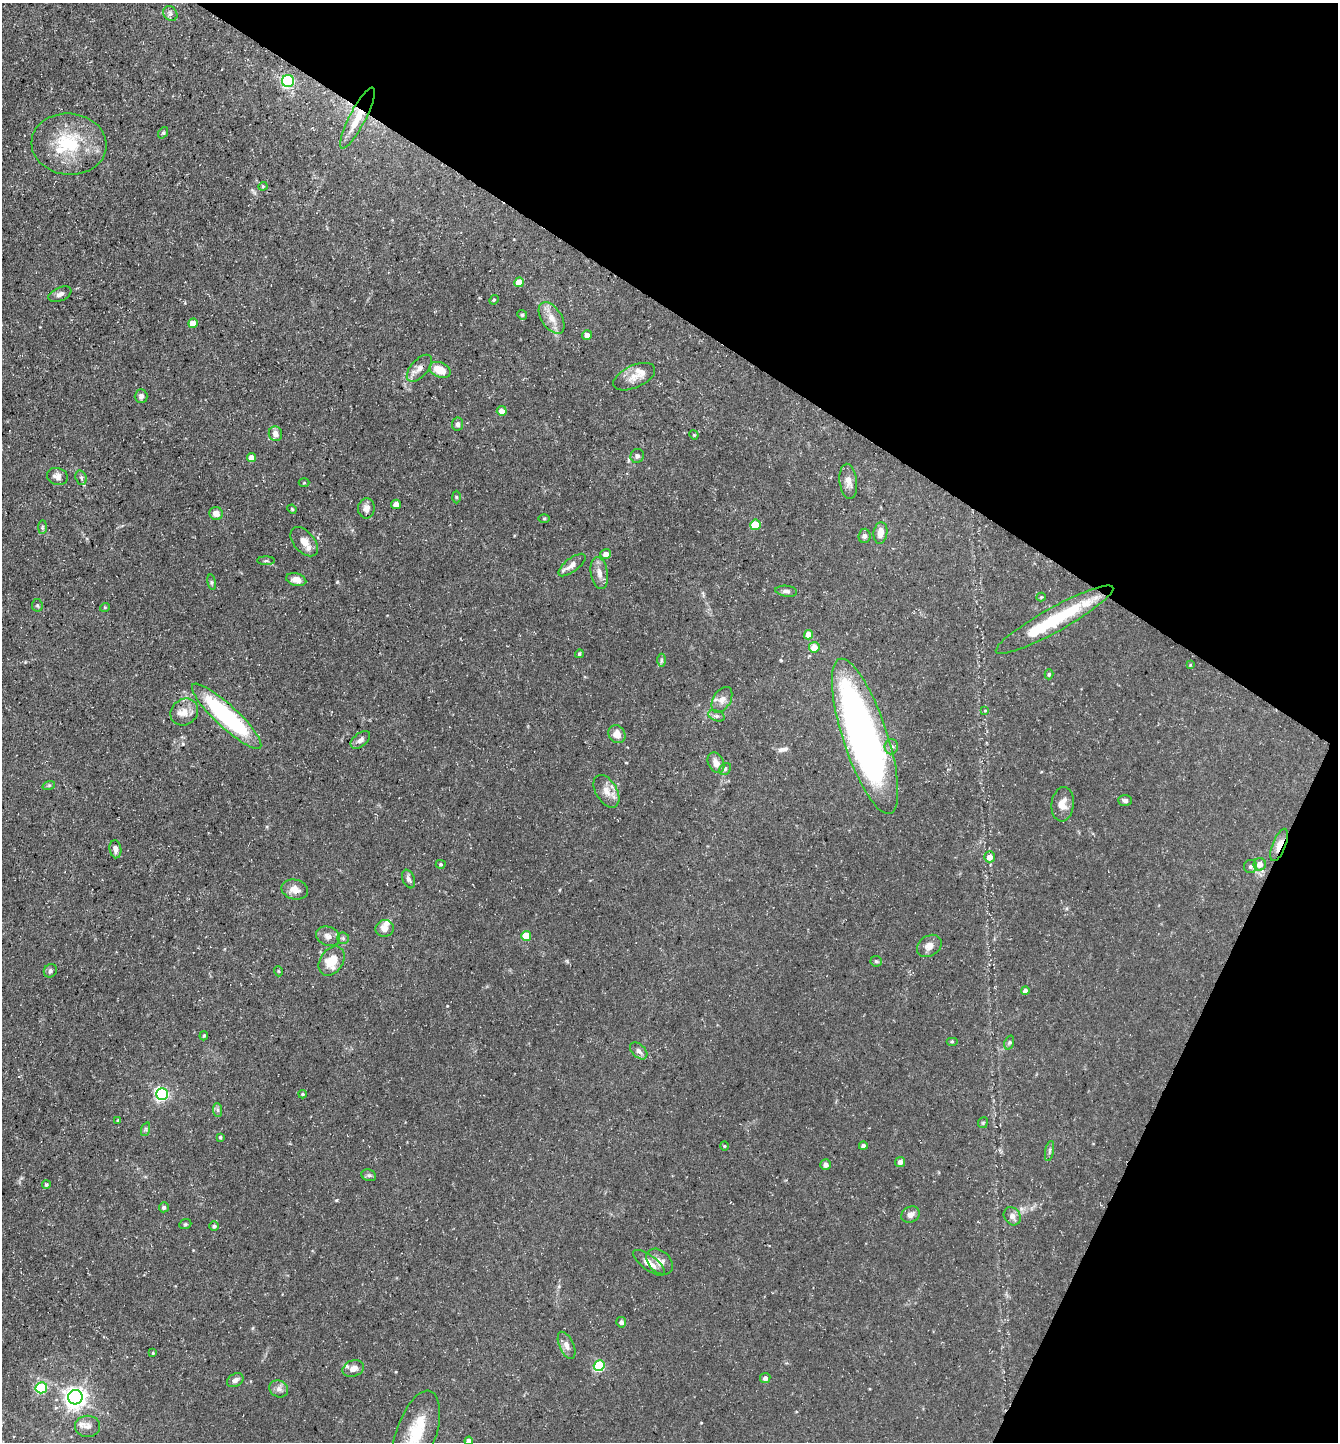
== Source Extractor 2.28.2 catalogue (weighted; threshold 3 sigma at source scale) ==
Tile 8 of 4 x 4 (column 4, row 2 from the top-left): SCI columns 4151-5486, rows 2881-4320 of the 5770 x 5760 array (HDU 1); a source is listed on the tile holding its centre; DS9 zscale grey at full resolution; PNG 1340 x 1444 px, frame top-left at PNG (2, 3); each listed source drawn as its Kron ellipse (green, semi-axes under 4 px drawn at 4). Shown black and unused: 28% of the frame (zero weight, under 3 of 5 exposures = <1% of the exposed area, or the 3 px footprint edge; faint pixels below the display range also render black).
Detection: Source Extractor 2.28.2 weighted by HDU 2 'WHT'; one run over the whole footprint, this tile lists its part. Background 0.0709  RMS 0.0045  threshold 0.0205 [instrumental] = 3 sigma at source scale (4.5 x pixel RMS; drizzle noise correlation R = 1.50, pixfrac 1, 0.05/0.05 arcsec/px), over >= 5 px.
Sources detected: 137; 1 inside a brighter object's white glare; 1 long thin detection or spike segment (spike, bleed or trail) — neither listed nor drawn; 9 inside a brighter listed object's ellipse — not listed separately; the other 126 listed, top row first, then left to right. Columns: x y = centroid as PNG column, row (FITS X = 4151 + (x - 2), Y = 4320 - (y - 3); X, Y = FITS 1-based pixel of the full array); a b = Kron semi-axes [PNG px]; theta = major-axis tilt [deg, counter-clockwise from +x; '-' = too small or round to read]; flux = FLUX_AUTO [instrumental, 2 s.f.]
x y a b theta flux
170 13 8 6 -51 1.3
288 81 6 6 - 57
357 118 34 8 63 9.9
163 133 6 4 53 0.61
69 144 37 30 -4 27
263 186 4 4 - 0.48
519 282 5 4 - 6.6
60 294 12 6 23 1.6
494 300 5 4 - 0.52
522 315 5 4 - 0.56
551 318 17 10 -57 5.1
193 323 5 4 - 6.6
587 335 5 5 - 2.6
419 368 16 8 48 3.2
440 370 11 7 -25 7.7
634 377 22 11 24 5.1
141 396 7 6 - 1.6
502 411 5 5 - 3.2
458 424 7 5 82 1.2
275 434 7 6 - 2.6
694 435 5 4 - 0.4
637 456 7 6 - 1.2
251 458 4 4 - 3.7
57 476 10 8 -17 2.5
81 478 7 5 -70 0.98
848 481 18 8 -84 3.5
304 483 5 3 - 0.44
456 497 6 4 -88 0.57
396 504 5 4 - 3
366 508 10 8 86 2.4
292 509 5 4 - 0.48
216 513 7 6 - 3.2
544 518 5 3 - 0.48
755 525 5 5 - 13
42 527 7 4 88 0.77
880 533 11 7 82 3.9
864 536 7 6 - 1.5
304 542 17 10 -49 4.3
606 554 5 5 - 3.2
266 561 9 4 0 0.75
572 565 16 7 37 3.4
599 573 16 8 -81 3.6
296 580 10 6 -14 3.1
212 582 8 4 -81 0.7
786 591 11 5 -7 1.4
1041 597 4 4 - 0.47
37 605 6 5 - 0.75
105 607 5 3 - 0.36
1055 620 67 12 29 31
809 635 5 4 - 6.4
814 647 5 5 - 5.7
579 654 4 4 - 0.76
661 660 6 4 89 0.72
1190 665 4 3 - 0.35
1049 674 5 4 - 0.7
722 700 14 8 59 3.2
985 711 4 3 - 0.39
184 712 14 12 39 4.6
227 716 46 11 -43 58
716 716 8 5 -19 1.2
617 734 9 8 - 4
865 736 81 22 -72 220
360 740 11 6 38 1.9
891 747 7 6 - 1.5
716 763 11 7 -63 3.5
725 769 6 5 - 0.85
49 785 6 4 19 0.64
606 791 18 10 -59 4.6
1125 800 7 5 -1 1.1
1063 804 17 11 84 4.6
1279 845 17 6 68 4.5
115 849 9 6 -82 2
990 857 5 5 - 4.2
441 864 5 4 - 0.57
1260 864 6 6 - 3.6
1250 867 6 6 - 0.98
408 879 10 6 -68 1.4
295 889 13 10 -14 4.1
385 928 9 8 - 3
328 936 12 9 -22 2.9
526 936 5 5 - 11
343 938 6 6 - 0.86
929 946 13 10 35 3.5
332 961 16 11 55 9.8
876 961 6 5 - 0.68
50 971 7 6 - 1
278 971 5 3 - 0.41
1025 991 4 4 - 2
204 1036 5 4 - 0.49
952 1041 6 4 0 0.52
1009 1042 7 4 70 0.83
639 1051 10 6 -44 1.8
162 1094 6 6 - 74
303 1094 4 3 - 0.57
218 1110 7 4 -88 0.99
118 1120 3 2 - 0.54
983 1123 5 5 - 0.51
146 1129 7 4 72 0.73
220 1137 3 3 - 0.58
724 1146 4 4 - 0.47
863 1146 4 4 - 1.5
1050 1151 10 4 79 0.9
900 1162 5 5 - 1.9
826 1165 5 5 - 2
369 1175 7 5 -19 1
46 1185 4 3 - 0.53
164 1207 5 5 - 1.3
910 1215 10 7 26 2.5
1012 1216 10 8 -55 2.3
185 1224 6 5 - 0.68
214 1226 5 4 - 0.97
660 1262 15 10 -43 3.4
649 1263 19 7 -36 4.2
621 1322 5 5 - 1.4
566 1345 14 7 -66 2.7
153 1353 4 4 - 0.38
599 1366 5 5 - 38
353 1368 11 8 21 3.1
765 1378 5 5 - 1.9
235 1380 9 6 32 1.9
41 1388 6 5 - 37
279 1389 10 8 -27 2
75 1397 7 7 - 300
87 1426 12 10 0 2.7
416 1433 44 20 71 21
469 1441 4 4 - 3.1
Overlapping masked pixels (flux is a lower limit): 2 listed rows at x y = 357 118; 1279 845
Isophote crosses this tile's border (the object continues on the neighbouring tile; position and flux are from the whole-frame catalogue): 2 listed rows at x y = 416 1433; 469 1441